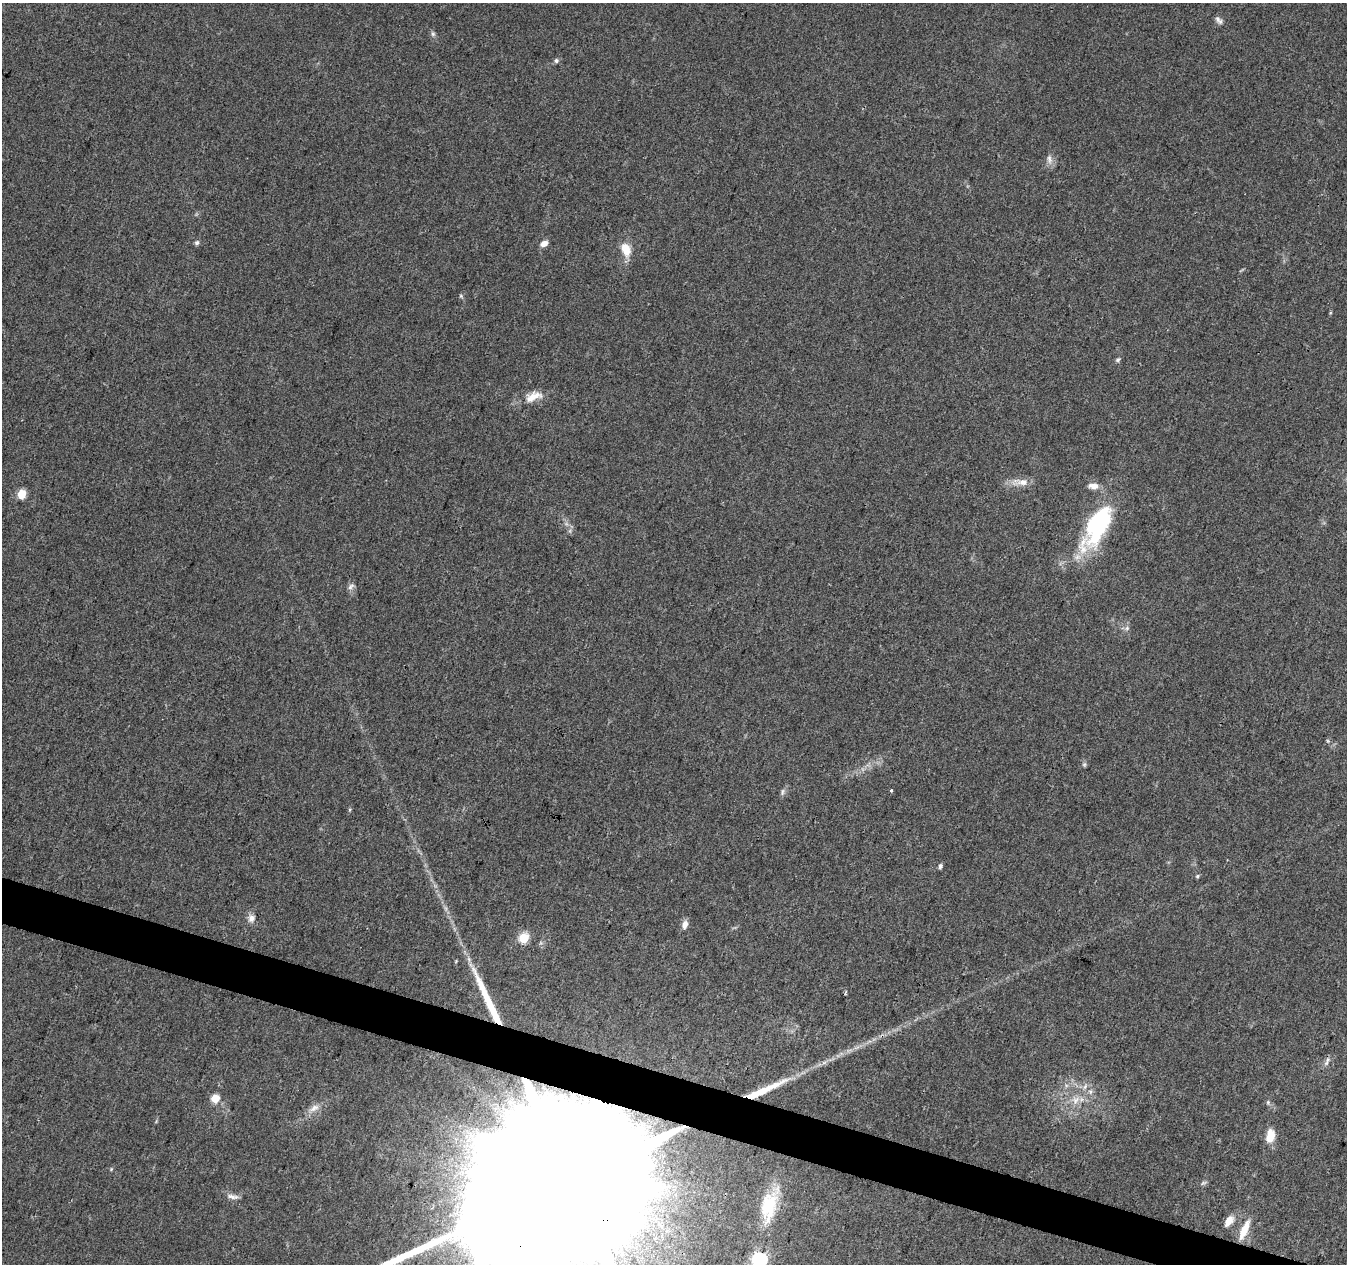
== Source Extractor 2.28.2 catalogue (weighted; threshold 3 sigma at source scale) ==
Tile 6 of 4 x 4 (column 2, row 2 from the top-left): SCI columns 1352-2696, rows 2803-4064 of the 5386 x 5539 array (HDU 1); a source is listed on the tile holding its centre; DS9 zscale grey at full resolution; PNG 1349 x 1266 px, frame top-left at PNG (2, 3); no overlay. Shown black and unused: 3% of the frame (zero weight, under 3 of 4 exposures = <1% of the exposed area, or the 3 px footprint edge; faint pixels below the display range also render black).
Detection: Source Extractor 2.28.2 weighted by HDU 2 'WHT'; one run over the whole footprint, this tile lists its part. Background 0.0487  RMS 0.0044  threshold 0.0198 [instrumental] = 3 sigma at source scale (4.5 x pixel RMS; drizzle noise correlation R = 1.50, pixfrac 1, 0.0396/0.0396 arcsec/px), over >= 5 px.
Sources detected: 40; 2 long thin detections or spike segments (spike, bleed or trail) — not listed; the other 38 listed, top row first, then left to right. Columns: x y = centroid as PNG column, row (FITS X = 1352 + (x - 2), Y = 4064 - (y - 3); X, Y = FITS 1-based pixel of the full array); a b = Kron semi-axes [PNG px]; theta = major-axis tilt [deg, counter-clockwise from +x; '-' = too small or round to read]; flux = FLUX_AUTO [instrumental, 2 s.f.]
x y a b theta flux
1219 20 12 6 -52 1.6
433 34 7 6 - 1
556 61 6 6 - 1
1049 159 14 6 -81 2.3
197 243 6 6 - 0.98
544 243 8 6 26 3.1
626 249 16 10 -69 7.1
461 296 7 4 -46 0.63
1118 360 7 5 48 0.87
533 396 26 12 21 6.7
1021 482 26 9 1 5
1093 486 14 7 -4 3.3
22 494 5 5 - 19
1097 525 56 23 60 51
351 587 10 6 54 1.5
1127 628 6 6 - 1.1
1084 764 6 5 - 0.77
891 790 3 3 - 1.6
782 792 10 4 85 1.1
940 866 5 4 - 1.1
1197 876 6 4 25 0.69
251 918 11 9 83 2.6
685 924 10 7 74 2.8
524 938 5 5 - 28
1327 1063 7 6 - 1.3
215 1098 10 9 - 4.7
1076 1100 14 10 54 4.4
1268 1102 6 4 48 0.64
314 1108 17 7 31 3.5
1270 1136 16 10 80 6.6
111 1169 5 4 - 0.5
571 1177 139 33 69 120000
1203 1183 9 4 26 0.9
232 1196 18 6 -10 2.2
769 1205 40 18 75 19
1229 1221 15 8 55 4.3
1244 1230 25 8 66 8.2
759 1260 6 6 - 120
Overlapping masked pixels (flux is a lower limit): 1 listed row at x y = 571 1177
Isophote crosses this tile's border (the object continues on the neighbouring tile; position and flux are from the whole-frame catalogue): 2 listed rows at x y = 571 1177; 759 1260